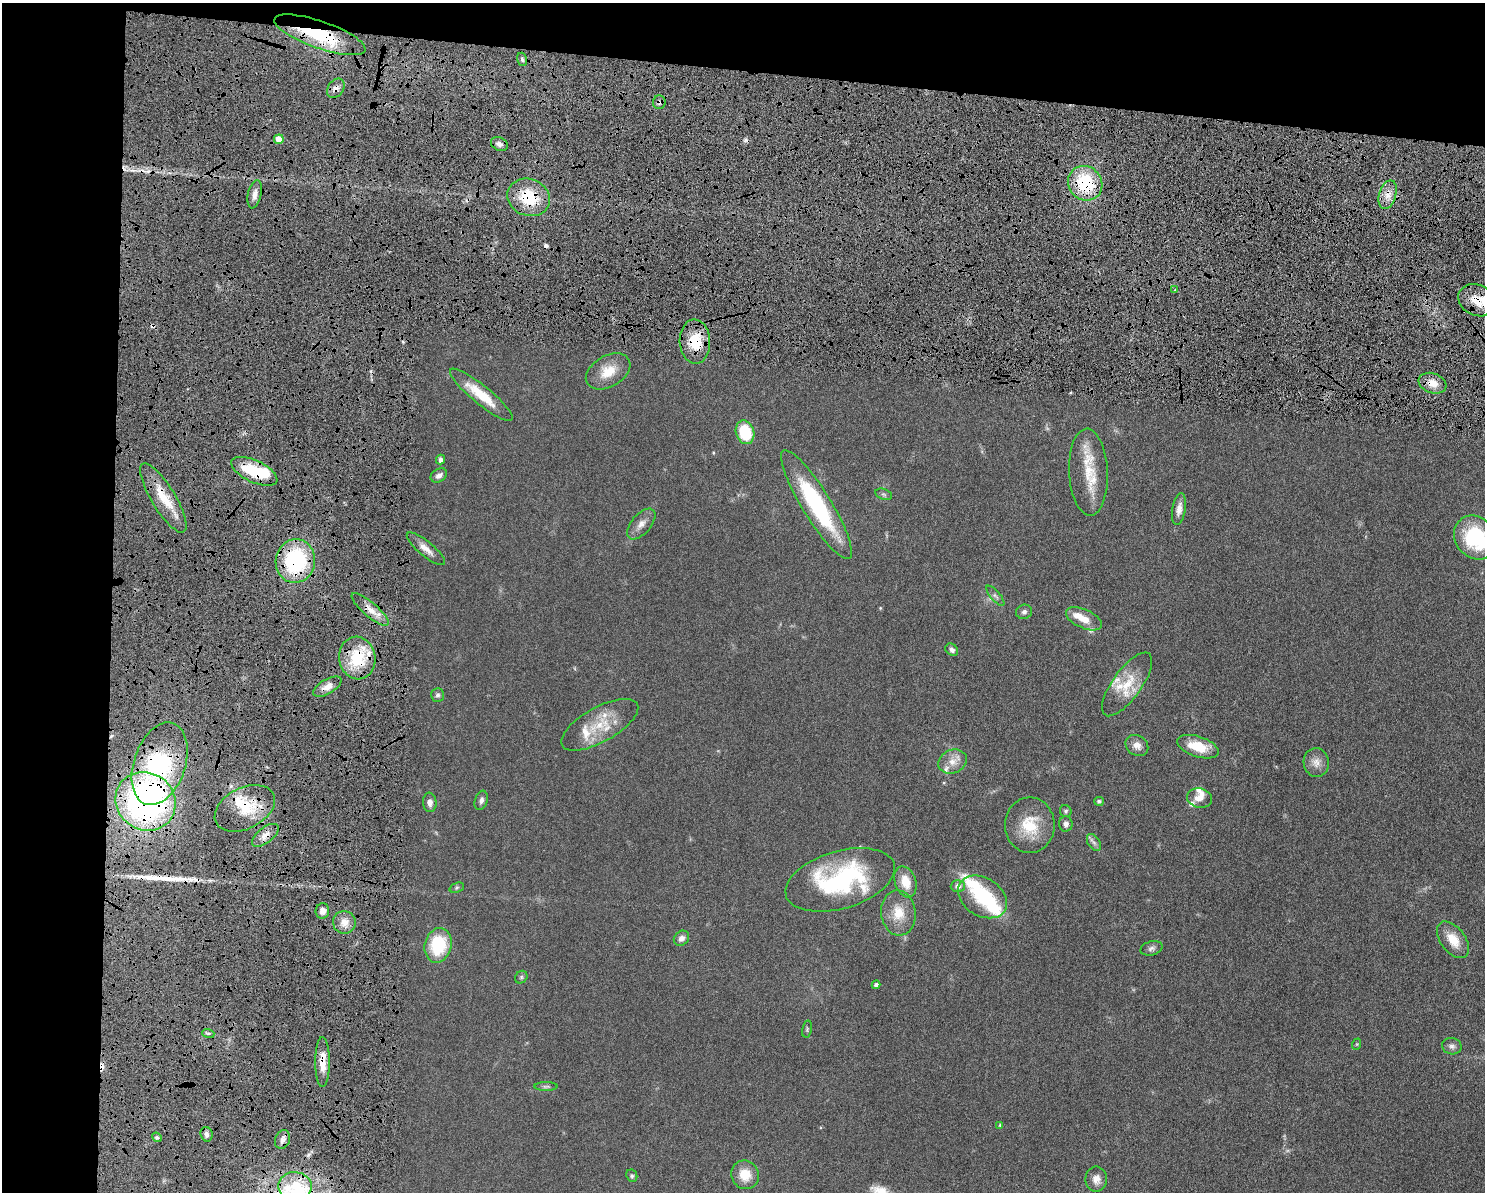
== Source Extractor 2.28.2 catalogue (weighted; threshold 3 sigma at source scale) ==
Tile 1 of 3 x 4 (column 1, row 1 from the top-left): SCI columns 138-1620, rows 3583-4772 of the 4818 x 4785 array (HDU 1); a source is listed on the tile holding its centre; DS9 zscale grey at full resolution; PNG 1487 x 1194 px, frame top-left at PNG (2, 3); each listed source drawn as its Kron ellipse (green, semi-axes under 4 px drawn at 4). Shown black and unused: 14% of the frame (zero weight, under 6 of 12 exposures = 3% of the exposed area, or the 3 px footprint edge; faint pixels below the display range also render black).
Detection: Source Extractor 2.28.2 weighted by HDU 2 'WHT'; one run over the whole footprint, this tile lists its part. Background 0.0865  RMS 0.0047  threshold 0.0191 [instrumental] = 3 sigma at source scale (4.09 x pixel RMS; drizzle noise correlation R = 1.36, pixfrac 0.8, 0.05/0.05 arcsec/px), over >= 5 px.
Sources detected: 106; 1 inside a brighter object's white glare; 4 cosmic-ray / hot-pixel residue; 1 long thin detection or spike segment (spike, bleed or trail) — neither listed nor drawn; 17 inside a brighter listed object's ellipse — not listed separately; the other 83 listed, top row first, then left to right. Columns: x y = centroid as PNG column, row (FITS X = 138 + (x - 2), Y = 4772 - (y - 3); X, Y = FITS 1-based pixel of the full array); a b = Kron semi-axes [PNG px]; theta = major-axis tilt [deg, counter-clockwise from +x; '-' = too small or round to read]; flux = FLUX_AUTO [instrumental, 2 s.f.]
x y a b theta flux
320 35 48 13 -19 32
522 59 7 5 -74 1.1
336 88 10 7 53 2.4
659 102 7 6 - 1.3
279 139 5 4 - 4.8
499 144 9 6 -26 1.7
1085 183 18 16 -49 27
255 194 14 6 78 2.7
1388 195 15 8 73 4.3
529 197 22 18 -21 19
1175 290 4 4 - 0.44
1477 300 19 15 -26 9.1
695 342 22 15 -87 15
608 371 24 15 30 9.3
1432 383 14 10 -20 5.1
481 395 40 9 -39 13
745 432 12 9 -73 17
440 460 5 4 - 1.8
254 471 25 11 -25 19
1088 472 43 19 -87 15
439 475 9 6 32 1.8
884 494 9 5 -19 0.9
163 498 40 12 -59 13
816 505 63 14 -58 47
1179 509 16 6 80 2.9
641 524 18 9 49 3.5
1475 538 23 20 -49 33
426 549 24 7 -39 3.8
295 561 22 19 80 46
995 596 13 4 -49 1.3
370 609 23 7 -41 5
1024 612 8 7 - 1.4
1084 619 19 9 -24 5.9
952 650 7 5 -42 1.6
357 658 21 18 -80 21
1127 684 38 14 54 12
327 687 16 7 30 3.8
438 695 7 6 - 1.1
600 725 43 17 29 15
1137 745 12 10 -35 3.1
1198 747 21 10 -18 11
952 762 15 11 21 4.6
1316 763 14 12 -78 3.6
160 764 43 25 71 62
1200 798 12 9 -11 3.3
481 800 10 6 71 1.6
146 801 31 28 -37 140
1099 801 5 4 - 0.81
430 802 10 7 -85 2.2
245 808 32 20 27 16
1066 811 6 5 - 0.74
1066 824 7 6 - 1.9
1030 825 28 24 -90 15
265 835 16 7 38 3.5
1094 842 9 6 -55 1.3
840 880 56 28 16 60
905 882 16 10 -70 7.5
958 886 7 6 - 2.3
457 888 7 5 21 0.72
982 897 26 19 -33 22
322 911 8 7 - 2.5
898 913 23 17 -84 9.2
344 922 11 11 - 4.1
681 938 8 7 - 2
1453 940 21 12 -53 7.6
438 945 17 13 76 22
1151 948 11 7 15 1.4
521 977 7 5 48 0.82
876 985 4 4 - 1.4
807 1029 8 4 77 0.71
208 1033 6 4 -17 0.76
1357 1044 6 3 71 0.43
1452 1046 10 8 -11 1.6
322 1062 25 7 90 6.8
546 1086 12 4 0 1
1000 1125 4 4 - 0.47
207 1134 7 6 - 1.6
157 1137 5 4 - 0.7
282 1139 10 7 70 2.1
745 1175 15 13 -62 7.8
632 1176 6 5 - 0.88
1096 1179 12 11 - 3.7
295 1186 16 14 0 12
Overlapping masked pixels (flux is a lower limit): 19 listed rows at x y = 320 35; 336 88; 659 102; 1085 183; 1388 195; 529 197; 1477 300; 695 342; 1432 383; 254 471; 163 498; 295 561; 370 609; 357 658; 160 764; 146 801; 245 808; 265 835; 322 1062
Isophote crosses this tile's border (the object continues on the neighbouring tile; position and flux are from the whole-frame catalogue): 1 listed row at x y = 1475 538